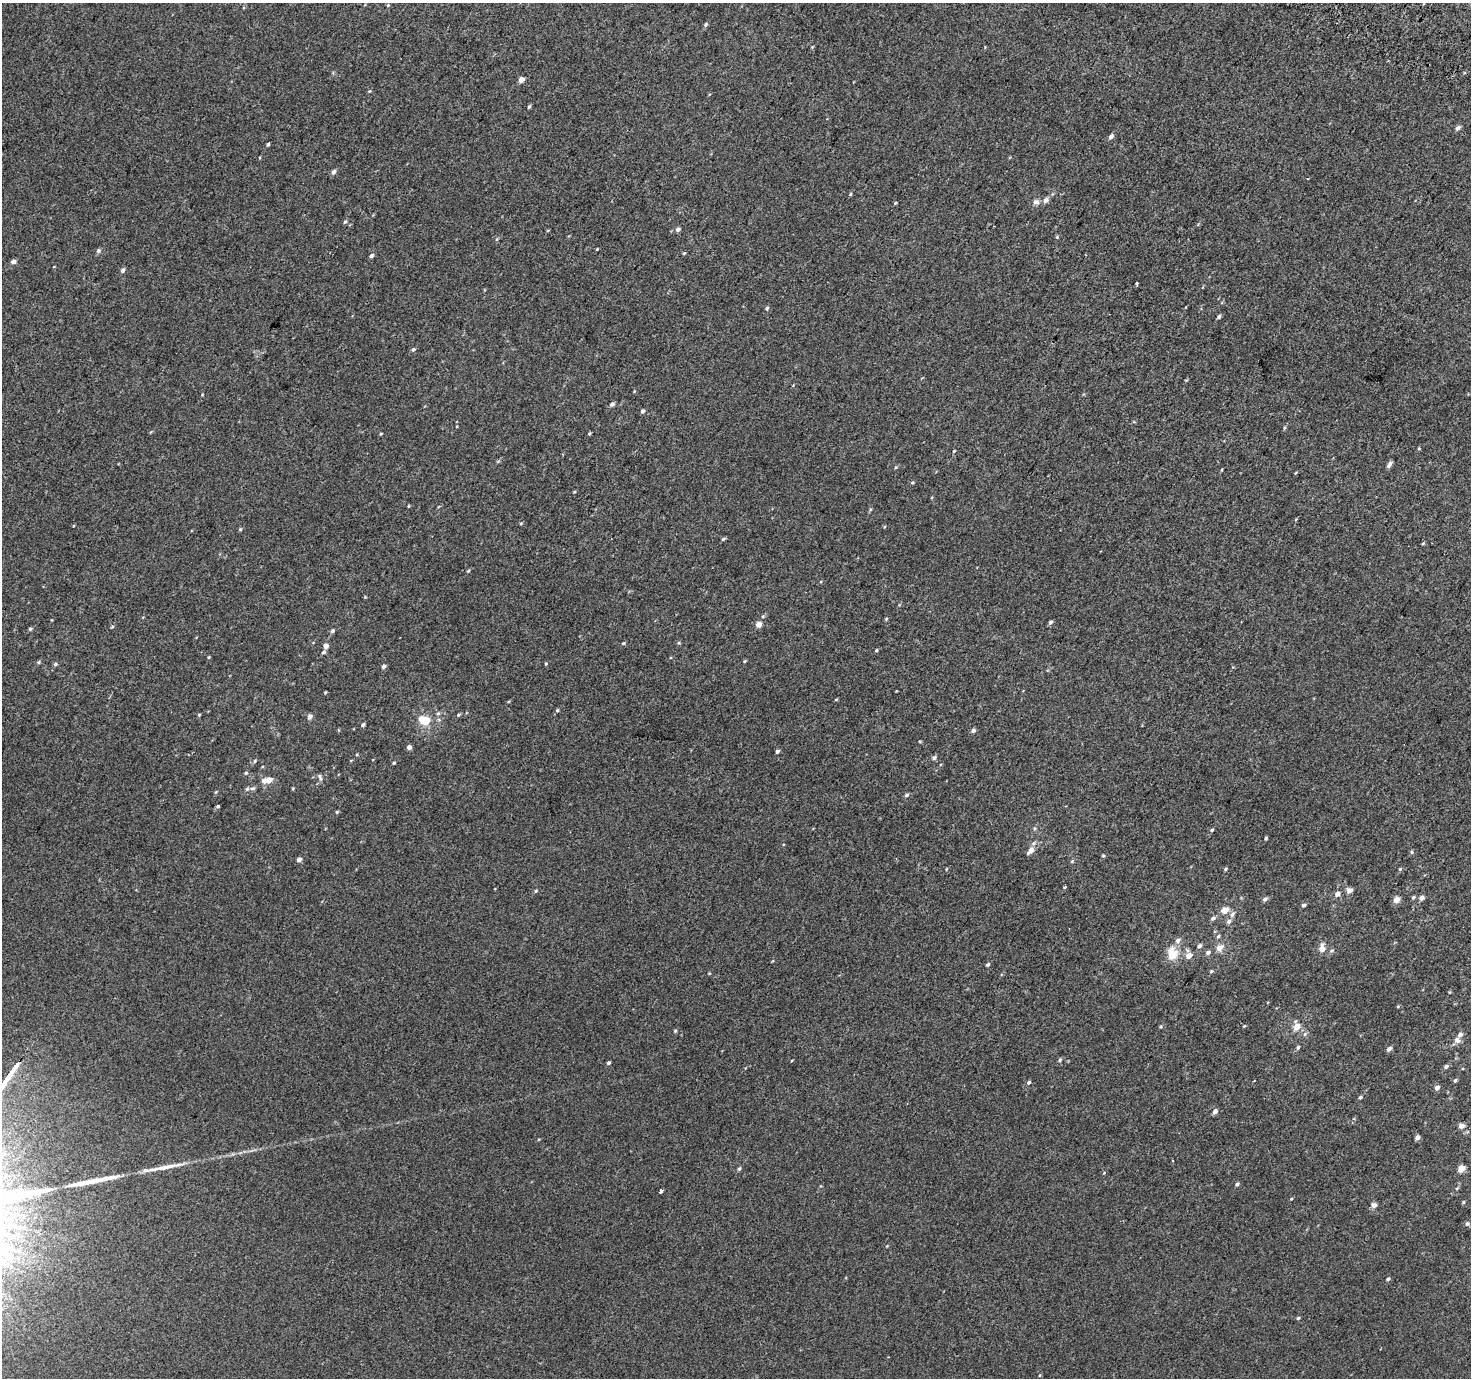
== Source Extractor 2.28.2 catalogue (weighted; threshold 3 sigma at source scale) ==
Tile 10 of 4 x 4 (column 2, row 3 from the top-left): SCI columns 1499-2967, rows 1670-3045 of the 5928 x 6022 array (HDU 1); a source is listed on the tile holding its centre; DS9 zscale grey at full resolution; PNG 1473 x 1380 px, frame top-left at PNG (2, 3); no overlay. Shown black and unused: <1% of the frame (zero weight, under 2 of 3 exposures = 2% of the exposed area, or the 3 px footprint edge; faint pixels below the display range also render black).
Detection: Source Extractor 2.28.2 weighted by HDU 2 'WHT'; one run over the whole footprint, this tile lists its part. Background 0.0024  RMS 0.0069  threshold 0.0312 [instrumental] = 3 sigma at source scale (4.5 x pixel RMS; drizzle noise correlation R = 1.50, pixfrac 1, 0.0396/0.0396 arcsec/px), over >= 5 px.
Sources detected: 144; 2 long thin detections or spike segments (spike, bleed or trail) — not listed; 3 inside a brighter listed object's ellipse — not listed separately; the other 139 listed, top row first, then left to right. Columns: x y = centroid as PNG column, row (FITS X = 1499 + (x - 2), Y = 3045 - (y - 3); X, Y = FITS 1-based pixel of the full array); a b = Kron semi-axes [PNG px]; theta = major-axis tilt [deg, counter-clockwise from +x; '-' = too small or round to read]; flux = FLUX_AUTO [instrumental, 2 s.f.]
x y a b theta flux
388 5 4 4 - 0.64
705 25 5 5 - 1.2
1388 61 2 2 - 0.8
521 80 5 4 - 3.8
529 107 5 3 - 0.97
1458 128 6 5 - 2.1
1111 137 6 4 55 2.3
268 144 4 3 - 1.1
333 172 6 5 - 2
850 194 5 3 - 0.64
1046 200 7 6 - 2.6
1036 202 8 7 - 2.5
895 203 4 3 - 0.74
345 222 5 4 - 0.89
678 229 5 4 - 2.3
1057 237 4 4 - 0.66
597 249 4 3 - 0.49
98 251 6 5 - 1.4
684 253 5 3 - 0.67
371 256 6 4 44 1.4
13 262 6 5 - 2.1
123 270 6 4 57 1.6
1137 284 5 3 - 0.78
767 308 6 5 - 1
1219 317 5 4 - 1.3
413 349 5 5 - 1.1
612 404 5 5 - 1.7
642 411 4 4 - 1.5
1284 428 6 3 71 0.74
381 433 4 3 - 0.62
589 433 4 3 - 0.82
954 451 4 3 - 0.62
1389 464 8 4 58 2.1
896 467 5 3 - 0.63
1222 470 4 3 - 0.52
912 483 5 3 - 0.66
574 492 5 3 - 0.53
1296 519 4 3 - 0.81
521 523 5 3 - 0.68
240 529 5 4 - 0.84
723 539 5 4 - 1
1423 543 5 3 - 0.58
468 571 4 3 - 0.68
365 597 4 4 - 0.53
886 619 5 3 - 0.74
1050 622 6 4 42 1.3
759 624 5 5 - 5.1
30 629 5 4 - 1.1
332 631 5 4 - 1.3
623 643 5 4 - 0.77
326 646 5 5 - 3.1
876 650 4 3 - 0.68
323 652 6 4 30 1.2
209 657 5 3 - 0.57
744 661 5 3 - 0.67
38 662 5 4 - 0.79
55 664 5 4 - 1.1
546 664 4 3 - 0.69
384 666 5 4 - 1.9
325 692 4 3 - 0.59
836 700 5 3 - 0.6
557 710 5 4 - 0.81
438 713 5 5 - 1.1
199 715 4 3 - 0.7
458 715 5 4 - 0.89
310 716 6 5 - 2.3
424 720 12 7 -23 17
363 725 4 4 - 1.2
973 731 5 4 - 2
409 747 4 4 - 2.9
777 751 4 4 - 1.5
934 758 7 5 56 1.3
394 763 4 3 - 0.67
246 773 5 4 - 0.88
320 777 10 4 -70 1.5
269 780 6 5 - 5.3
253 788 8 5 17 1.4
906 795 6 5 - 1.3
218 806 4 3 - 0.92
337 812 5 4 - 0.71
1212 830 5 4 - 0.83
1266 838 4 4 - 0.83
1031 850 12 7 47 4.3
1411 852 5 3 - 0.79
1103 856 4 4 - 0.77
299 860 5 4 - 2.7
1226 869 5 4 - 0.86
1400 869 5 4 - 0.77
1349 890 6 5 - 3.4
536 891 5 4 - 0.77
1337 894 6 5 - 2.7
1413 897 5 4 - 0.9
1422 898 6 5 - 2.3
1265 899 6 5 - 1.7
1396 900 5 4 - 7.1
1303 905 5 4 - 1.4
1225 910 6 5 - 7.5
1232 914 9 5 54 2.1
1213 918 6 5 - 1.7
1218 936 5 4 - 0.97
1177 941 9 7 47 2.5
1199 946 6 4 44 1.7
1219 948 7 6 - 5.6
1322 948 8 6 83 5.3
1208 953 7 5 26 2
1172 954 13 10 -88 12
1188 955 6 5 - 5.8
988 964 5 4 - 1.1
1211 971 5 4 - 0.71
1244 1026 5 3 - 0.5
1296 1027 9 7 73 6.6
675 1031 4 4 - 0.8
1305 1034 7 5 49 1.4
1460 1035 6 5 - 2.6
1457 1040 9 7 -44 2.6
1298 1047 6 4 72 1
1389 1049 5 4 - 2.5
792 1060 4 2 - 0.53
1060 1060 6 4 44 1.1
608 1063 4 4 - 1.1
1446 1066 6 5 - 1.6
1455 1080 6 4 61 0.91
1029 1082 5 4 - 1.3
1437 1088 5 4 - 2.6
1360 1097 5 4 - 0.87
1215 1111 6 5 - 2.4
1461 1126 4 4 - 4.8
1417 1137 4 4 - 3.3
1461 1168 5 4 - 9.1
739 1169 6 4 72 1
1237 1184 5 4 - 1.4
661 1191 4 3 - 4.8
1291 1199 5 3 - 0.55
1463 1202 6 3 71 0.67
1374 1205 5 5 - 3.2
1467 1224 5 5 - 1.5
16 1227 22 7 -9 7.6
1388 1279 5 4 - 1.3
1298 1318 4 4 - 0.87